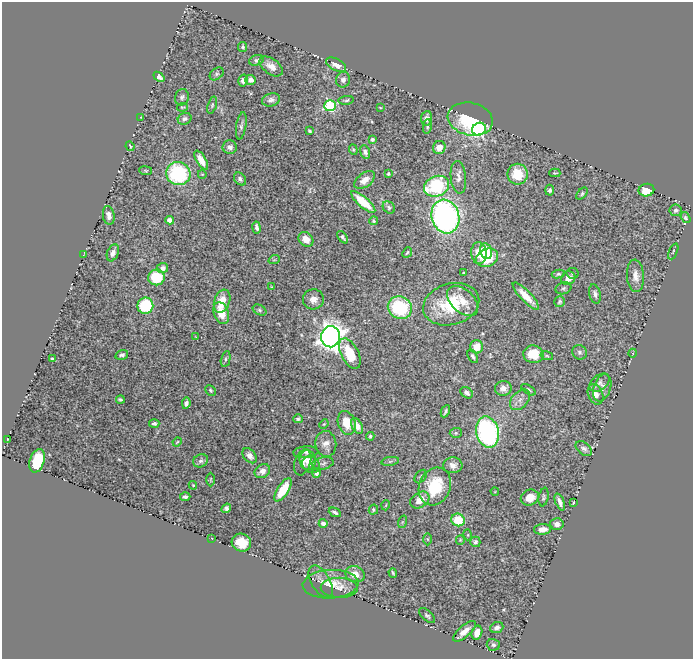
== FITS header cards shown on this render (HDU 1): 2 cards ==
NAXIS1  =                  691
NAXIS2  =                  657

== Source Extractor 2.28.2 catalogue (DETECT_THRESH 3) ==
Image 691 x 657 px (HDU 1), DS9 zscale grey, 1 PNG px = 1 image px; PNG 695 x 661 px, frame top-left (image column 1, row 657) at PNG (2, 2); each listed source drawn as its Kron ellipse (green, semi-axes under 4 px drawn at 4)
Background 1.01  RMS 0.017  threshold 0.0519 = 3 sigma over >= 5 px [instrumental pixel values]
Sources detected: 167; all 167 listed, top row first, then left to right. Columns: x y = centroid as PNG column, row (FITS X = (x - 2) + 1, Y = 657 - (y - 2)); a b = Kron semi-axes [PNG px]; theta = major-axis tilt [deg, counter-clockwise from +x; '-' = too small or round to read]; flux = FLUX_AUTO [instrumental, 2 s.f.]
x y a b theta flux
243 47 5 4 - 1.9
256 60 7 5 17 2.9
336 65 11 6 -26 9
271 66 13 7 -36 9.8
217 74 8 5 40 2.4
159 77 6 4 -39 5.1
243 80 6 5 - 3.8
251 80 5 5 - 6.5
343 80 8 7 - 5.3
182 97 8 7 - 3.5
271 100 9 6 17 4.6
346 100 8 3 7 2.2
212 105 9 4 72 2
330 106 6 5 - 140
182 107 5 2 - 1.1
380 107 3 2 - 0.79
141 117 3 2 - 0.67
426 118 7 5 82 6.3
185 119 7 5 24 3.5
470 119 23 16 -13 78
241 126 14 5 80 3.8
427 127 7 4 82 2.1
479 129 7 6 - 190
309 131 4 3 - 1.9
372 139 4 3 - 3.2
130 146 5 2 - 1.4
230 147 7 6 - 5.2
439 147 6 6 - 11
353 150 5 4 - 1.2
365 152 7 4 -71 4
201 160 11 5 -59 13
146 171 6 4 -7 1.5
555 173 5 3 - 1.2
178 174 12 11 - 110
202 174 4 2 - 0.86
388 174 4 3 - 1.5
518 174 10 10 - 32
458 177 16 7 -84 8
240 179 7 5 -50 3.3
365 180 12 7 38 9
437 186 13 10 23 93
550 190 5 4 - 2.8
646 190 8 6 12 19
582 194 7 4 46 2.1
363 202 15 5 -41 28
389 207 7 5 -43 2.5
676 210 6 5 - 4
109 215 9 6 -81 7.2
445 216 17 13 -73 450
685 218 6 4 -57 2
170 220 4 4 - 9.4
373 221 4 3 - 1.5
257 227 6 3 -81 3.6
343 237 7 3 -52 2.3
306 239 8 6 -47 15
486 251 8 6 -77 20
673 251 8 3 67 1.4
113 253 9 5 68 6.3
407 253 6 4 50 1.7
479 253 11 7 -87 24
84 255 3 2 - 0.74
487 258 11 9 24 36
274 260 6 3 18 1.2
163 268 6 5 - 5.3
464 272 3 2 - 0.96
572 273 6 5 - 2
558 274 6 4 7 2.5
635 276 16 8 -86 11
156 277 8 8 - 48
568 278 7 6 - 11
272 287 3 3 - 1.2
563 288 8 6 18 2.8
595 294 10 5 -76 4.5
526 296 18 5 -46 17
313 299 10 10 - 9.6
222 301 12 7 70 20
463 301 18 11 -43 17
560 302 5 5 - 2.1
451 304 28 20 16 67
145 306 8 8 - 67
400 308 12 11 - 89
260 310 7 5 -28 2.4
221 313 11 7 -70 24
196 337 4 2 - 0.82
331 337 10 9 - 1100
477 347 7 6 - 17
580 352 7 7 - 3.2
350 353 16 8 -62 36
633 353 4 3 - 1.1
533 354 10 9 - 25
122 355 6 4 17 3
473 356 7 4 -58 3
547 356 6 3 -14 1.5
52 359 4 3 - 1.9
226 359 8 4 78 2.4
600 383 11 7 38 5.1
503 388 8 7 - 7.3
602 388 14 8 71 7
210 390 6 5 - 1.9
528 390 8 4 -34 2.4
467 393 7 5 -37 4.3
596 394 10 7 -68 9.1
120 400 4 3 - 2.4
520 400 12 8 48 7.7
186 403 6 4 80 4.5
445 411 6 3 64 2.4
298 419 5 4 - 2.1
347 423 12 8 -73 22
154 424 5 3 - 3.2
324 424 5 4 - 1.3
357 426 8 5 -63 8.5
487 432 16 11 -76 270
456 433 6 5 - 2.3
370 436 4 3 - 1.9
7 439 3 2 - 0.73
177 442 5 3 - 1.1
326 444 13 10 -83 9.1
584 449 9 6 -39 4.4
306 452 12 5 4 4.2
250 456 8 6 -50 6.9
308 460 10 8 -88 6.5
37 461 12 7 72 51
201 461 8 6 30 3.3
390 461 9 4 9 2.3
303 462 13 8 71 8.4
323 464 11 6 12 3.7
311 465 9 8 - 3.4
453 465 9 8 - 7.4
262 471 8 6 31 7.6
316 473 5 4 - 4.5
421 477 7 5 51 2.2
211 479 7 3 90 1.3
193 485 4 3 - 1.1
435 486 19 15 68 53
283 490 13 5 58 37
495 491 4 2 - 0.75
185 497 5 3 - 2.8
544 497 9 5 79 2.3
530 498 9 7 23 15
420 500 10 7 35 15
560 502 9 4 -68 6.1
573 502 3 2 - 0.91
386 505 5 3 - 1
226 508 5 4 - 3
373 510 5 4 - 2
335 512 6 3 -25 2.9
458 520 7 6 - 35
402 522 6 4 71 1.6
323 523 4 4 - 5.5
557 524 6 6 - 6
543 529 8 5 3 8.3
468 535 5 3 - 0.97
212 539 2 2 - 0.61
427 539 6 4 -89 1.7
460 540 5 4 - 1.3
475 542 5 5 - 3
241 543 10 8 -25 24
393 573 5 2 - 1.7
355 574 10 8 -18 12
321 582 18 9 -60 6
331 584 28 14 3 20
339 588 18 10 -1 9.1
427 616 9 5 -44 2.7
497 628 7 5 22 4.7
464 631 14 6 40 11
477 633 7 5 75 9.3
493 645 6 6 - 3.3